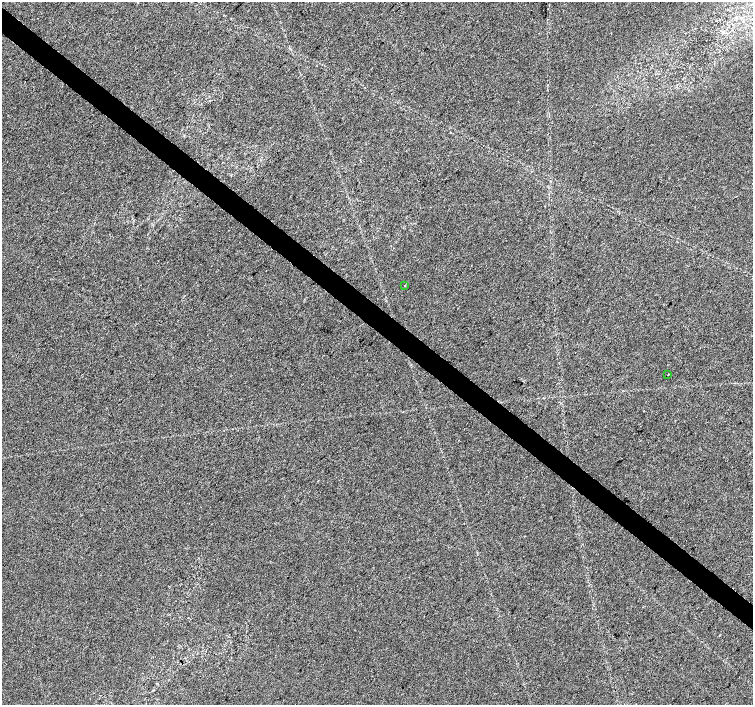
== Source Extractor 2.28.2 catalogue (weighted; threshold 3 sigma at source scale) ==
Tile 11 of 4 x 4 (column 3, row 3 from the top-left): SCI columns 3008-4508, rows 1643-3047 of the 6009 x 6028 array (HDU 1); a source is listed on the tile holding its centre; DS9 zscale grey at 2 x 2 block average (1 PNG px = mean of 2 x 2 image px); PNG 755 x 707 px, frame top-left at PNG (2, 2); each listed source drawn as its Kron ellipse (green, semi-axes under 4 px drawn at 4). Shown black and unused: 4% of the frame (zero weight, under 3 of 4 exposures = <1% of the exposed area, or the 3 px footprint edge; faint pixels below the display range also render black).
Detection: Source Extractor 2.28.2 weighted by HDU 2 'WHT'; one run over the whole footprint, this tile lists its part. Background 0.00596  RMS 0.0037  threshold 0.0167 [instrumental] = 3 sigma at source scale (4.5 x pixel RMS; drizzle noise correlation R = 1.50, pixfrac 1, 0.0396/0.0396 arcsec/px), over >= 5 px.
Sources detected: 3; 1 cosmic-ray / hot-pixel residue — neither listed nor drawn; the other 2 listed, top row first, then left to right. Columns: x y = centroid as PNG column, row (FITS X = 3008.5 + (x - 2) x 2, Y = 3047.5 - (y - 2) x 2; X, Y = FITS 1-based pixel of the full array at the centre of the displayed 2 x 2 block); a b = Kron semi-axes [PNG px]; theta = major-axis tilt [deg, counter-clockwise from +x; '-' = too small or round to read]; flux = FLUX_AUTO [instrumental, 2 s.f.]
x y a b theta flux
405 285 2 2 - 2
668 374 2 2 - 1.3